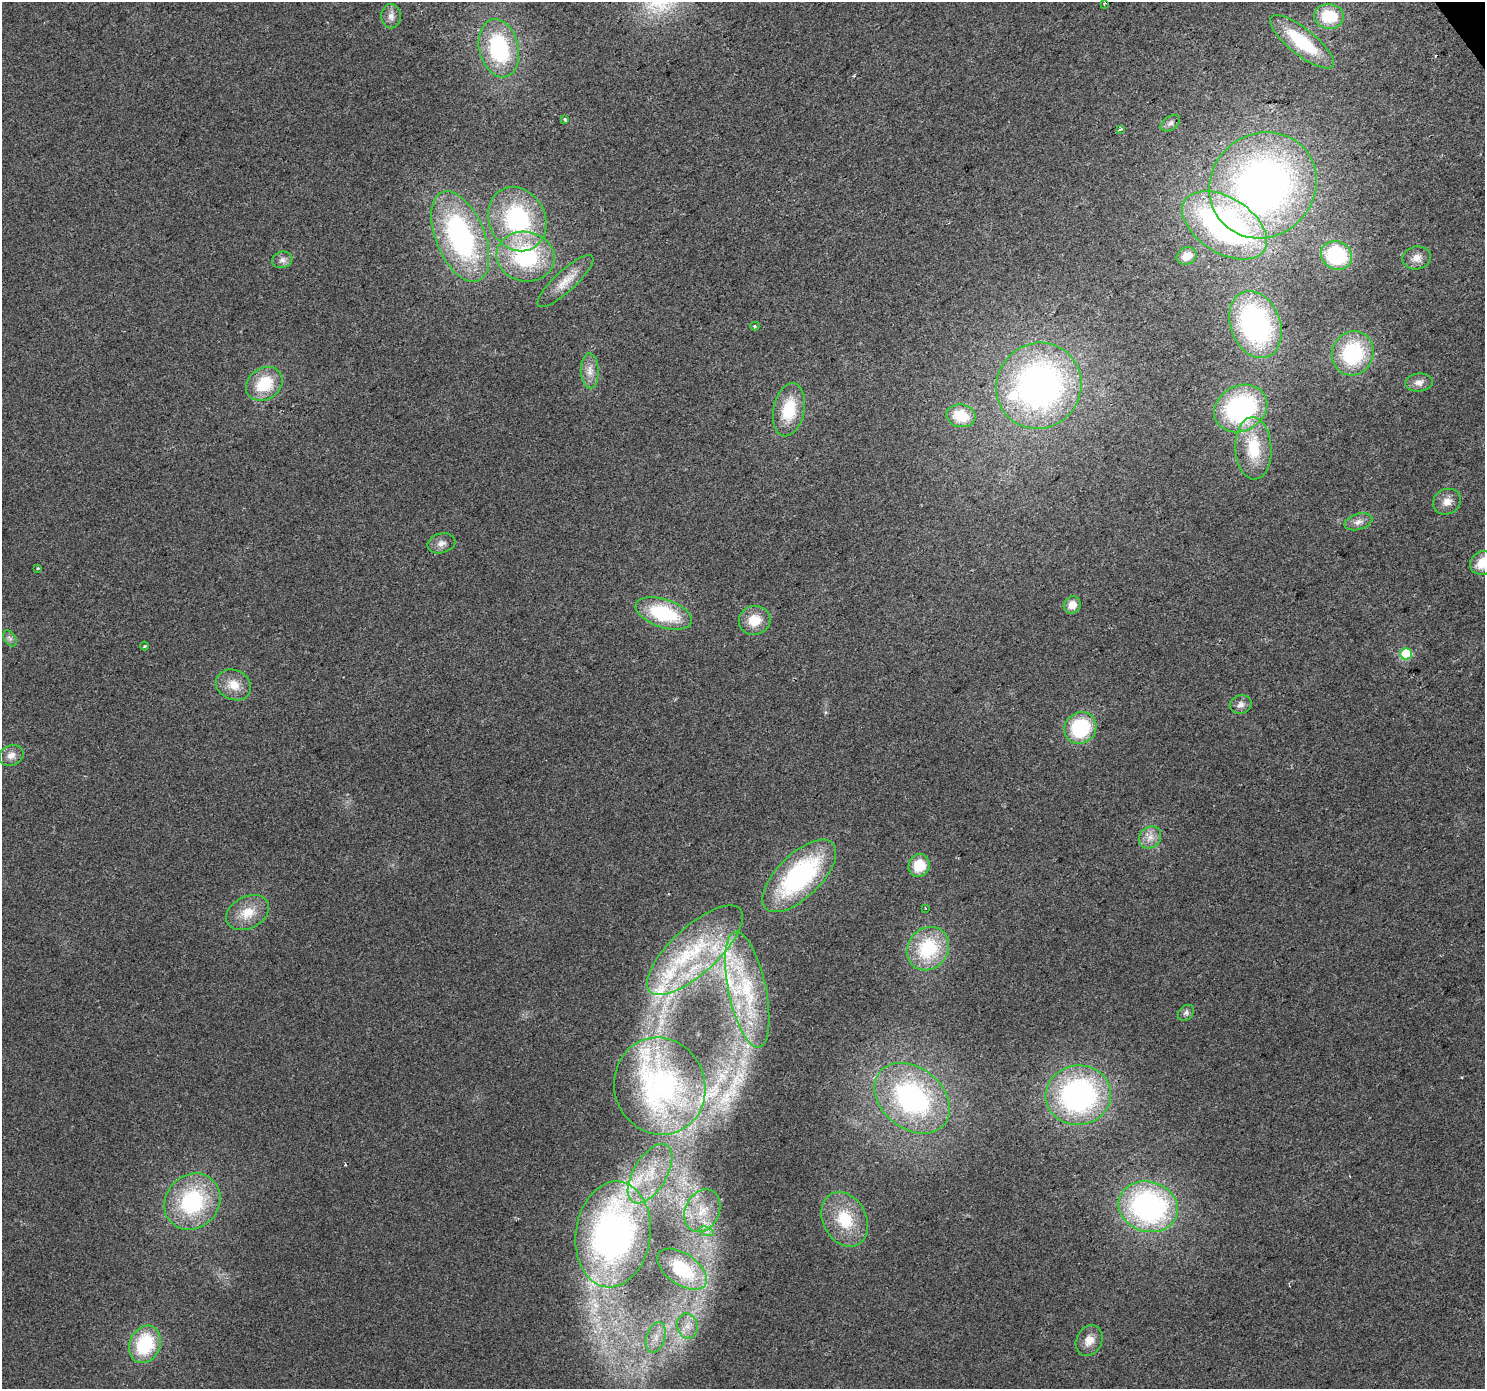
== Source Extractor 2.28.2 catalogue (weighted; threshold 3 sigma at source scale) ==
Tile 10 of 4 x 4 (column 2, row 3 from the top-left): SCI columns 1488-2970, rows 1576-2962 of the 5937 x 5861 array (HDU 1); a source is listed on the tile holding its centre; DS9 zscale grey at full resolution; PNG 1487 x 1391 px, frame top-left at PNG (2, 2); each listed source drawn as its Kron ellipse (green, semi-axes under 4 px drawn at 4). Shown black and unused: <1% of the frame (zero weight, under 2 of 3 exposures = <1% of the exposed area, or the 3 px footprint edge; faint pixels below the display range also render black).
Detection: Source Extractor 2.28.2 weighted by HDU 2 'WHT'; one run over the whole footprint, this tile lists its part. Background 0.031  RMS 0.0063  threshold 0.0284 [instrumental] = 3 sigma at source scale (4.5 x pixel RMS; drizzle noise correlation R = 1.50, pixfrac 1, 0.0396/0.0396 arcsec/px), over >= 5 px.
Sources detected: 76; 2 cosmic-ray / hot-pixel residue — neither listed nor drawn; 6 inside a brighter listed object's ellipse — not listed separately; the other 68 listed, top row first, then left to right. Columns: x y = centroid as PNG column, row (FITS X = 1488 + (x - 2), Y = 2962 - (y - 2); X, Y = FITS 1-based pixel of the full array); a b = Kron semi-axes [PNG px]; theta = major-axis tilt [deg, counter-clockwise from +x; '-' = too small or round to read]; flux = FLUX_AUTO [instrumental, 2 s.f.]
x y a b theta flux
1105 3 3 3 - 1.7
391 16 12 10 -89 4.4
1329 16 15 12 -4 24
1302 42 39 13 -39 40
499 48 29 19 -76 63
565 120 4 4 - 1.3
1170 123 11 6 34 2.4
1120 129 3 3 - 1.6
1263 185 55 51 41 330
517 219 33 28 -62 84
1225 225 47 27 -32 190
460 237 48 24 -68 130
1336 255 16 14 -26 47
1187 256 10 8 28 5.9
525 257 29 25 -11 68
1417 258 14 11 9 5.6
282 260 10 8 15 3.1
565 281 37 10 43 12
1255 325 34 25 -69 130
755 326 4 4 - 1
1353 353 22 20 64 53
590 371 17 9 -88 6.3
1419 382 14 9 6 4.2
264 384 19 15 35 25
1039 386 44 42 54 230
1241 408 28 22 29 110
789 410 27 15 78 27
961 416 15 11 -11 18
1253 448 31 18 -88 28
1447 502 14 12 27 6.2
1358 522 14 7 17 4
441 543 14 9 14 4.1
1483 563 13 11 31 13
38 568 3 3 - 0.71
1072 605 9 8 - 6.2
664 613 29 14 -18 47
754 620 16 14 18 13
10 638 9 5 -56 1.9
144 646 4 3 - 0.58
1406 654 6 6 - 34
234 685 18 15 -27 11
1241 704 11 9 16 3.2
1080 728 17 15 44 45
11 755 13 10 22 5
1150 837 12 10 46 5.6
919 865 11 10 - 17
799 876 47 22 44 100
925 908 4 2 - 0.52
248 913 22 16 27 14
928 949 23 20 50 43
695 950 61 23 42 70
747 990 59 19 -78 47
1186 1013 9 7 45 2.1
660 1086 49 45 -72 110
1078 1095 33 30 7 150
912 1098 41 30 -39 120
650 1174 33 16 59 28
192 1201 30 26 46 63
1148 1207 30 25 -17 150
702 1211 22 17 64 19
845 1219 29 21 -62 28
706 1231 7 4 -19 2
613 1234 53 37 82 220
682 1269 28 15 -34 36
687 1326 13 10 -75 6.6
656 1337 16 9 71 7.6
1089 1340 16 12 61 7.4
145 1344 19 15 67 44
Overlapping masked pixels (flux is a lower limit): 1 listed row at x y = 613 1234
Isophote crosses this tile's border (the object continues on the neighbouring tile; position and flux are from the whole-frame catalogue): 1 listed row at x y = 1483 563
Unlisted compact peaks at least as high as the median listed source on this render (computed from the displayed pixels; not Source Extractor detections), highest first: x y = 741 1075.